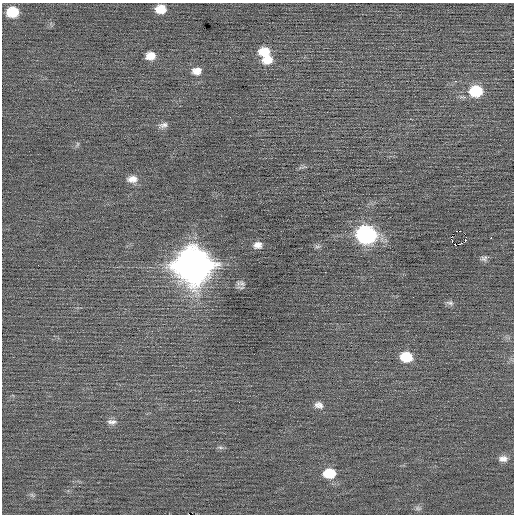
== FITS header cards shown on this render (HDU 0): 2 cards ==
NAXIS1  =                  512 / Axis length
NAXIS2  =                  512 / Axis length

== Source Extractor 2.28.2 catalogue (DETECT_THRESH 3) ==
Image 512 x 512 px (HDU 0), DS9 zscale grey, 1 PNG px = 1 image px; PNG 516 x 516 px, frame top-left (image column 1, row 512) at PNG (2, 3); no overlay
Background 0.00485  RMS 0.72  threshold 2.16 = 3 sigma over >= 5 px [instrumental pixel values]
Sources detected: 31; all 31 listed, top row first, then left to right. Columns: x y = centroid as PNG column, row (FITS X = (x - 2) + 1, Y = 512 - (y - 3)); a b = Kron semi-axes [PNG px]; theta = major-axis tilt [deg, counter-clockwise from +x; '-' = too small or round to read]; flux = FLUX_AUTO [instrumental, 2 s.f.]
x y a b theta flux
161 9 10 8 5 720
12 12 10 9 - 1200
264 52 12 10 -4 820
150 56 10 8 6 520
268 60 13 10 11 660
197 71 11 9 7 400
456 81 3 2 - 290
476 91 12 10 4 2000
163 125 13 7 8 210
77 144 6 4 71 71
132 179 13 8 5 380
460 231 2 2 - 570
366 235 12 10 -1 12000
451 238 6 3 -81 260
491 238 2 2 - 610
465 240 2 2 - 350
455 244 3 2 - 88
258 245 9 7 8 280
317 246 8 4 8 100
484 258 9 7 22 140
193 265 15 14 - 110000
242 283 10 7 -30 170
450 303 11 5 -12 140
406 357 11 9 -6 1300
319 405 11 8 -16 260
112 422 13 7 -2 230
220 447 7 3 -19 86
503 459 12 8 2 280
329 473 12 9 2 1200
32 495 8 4 -37 97
418 508 9 6 -8 130